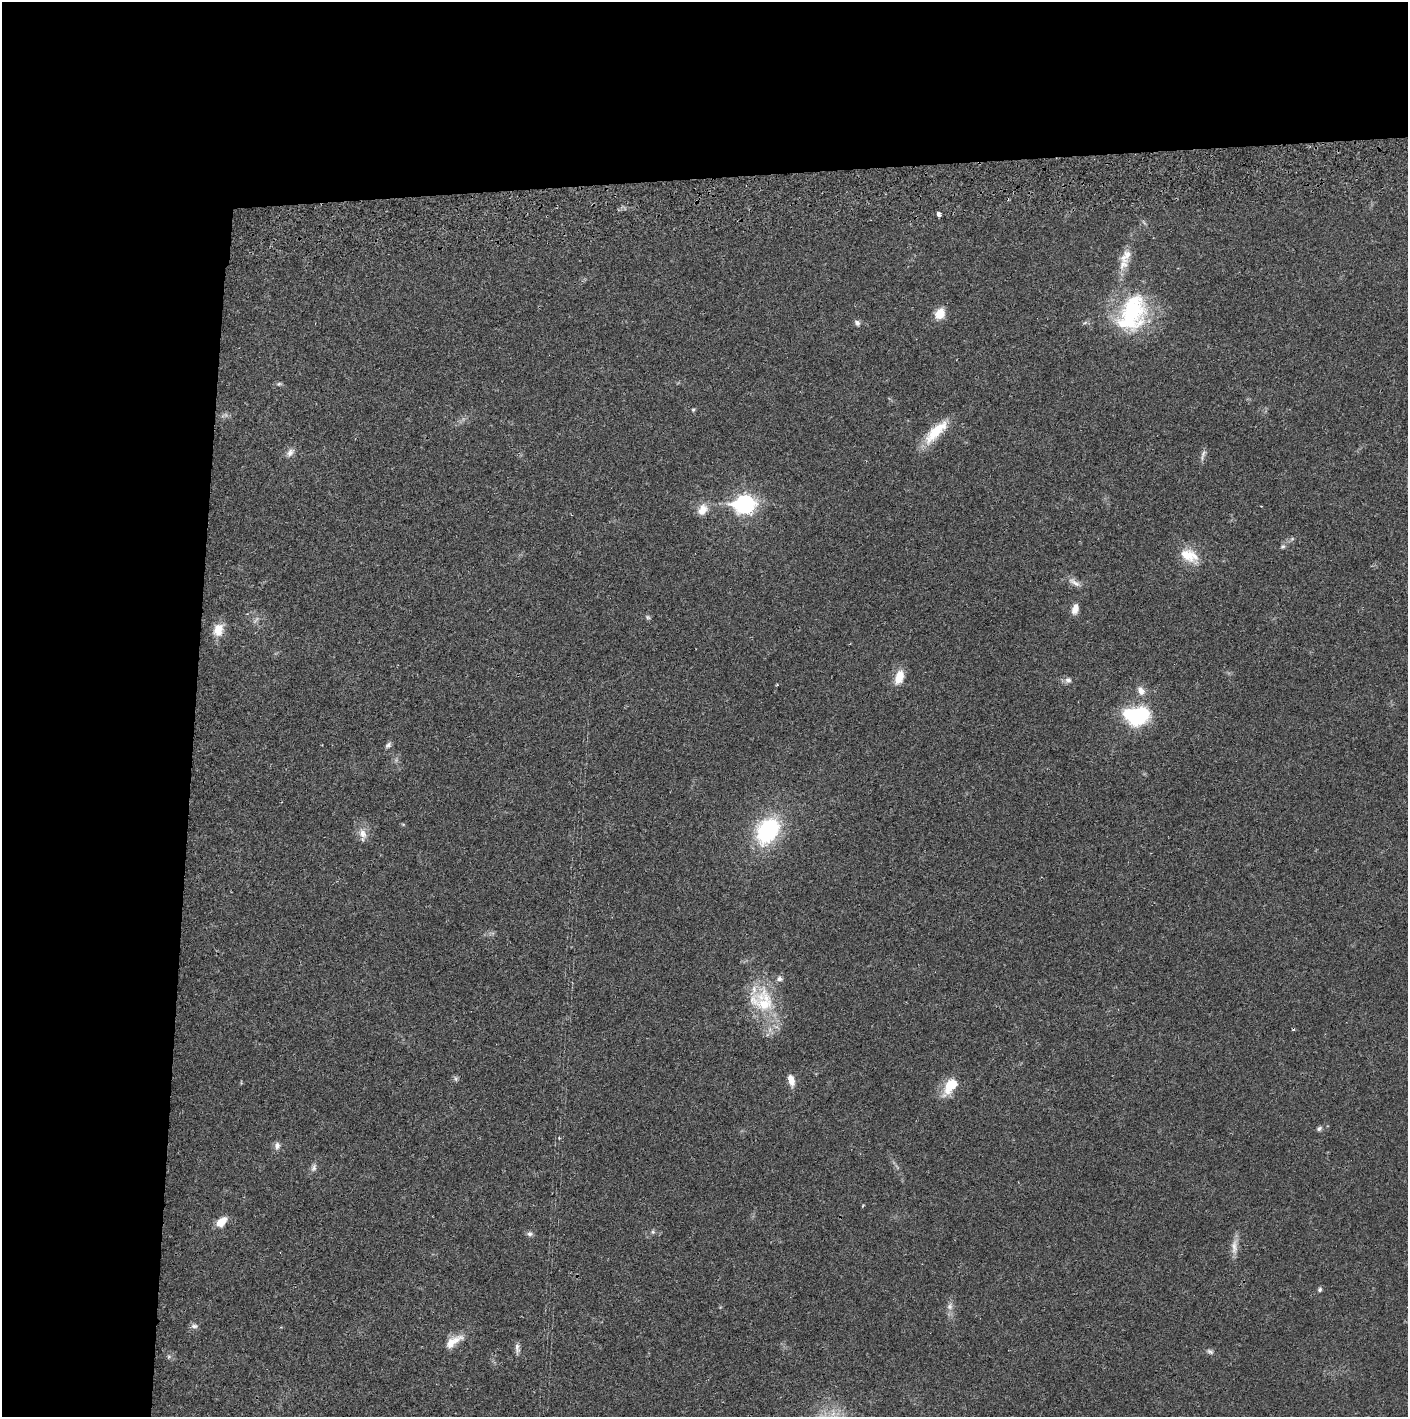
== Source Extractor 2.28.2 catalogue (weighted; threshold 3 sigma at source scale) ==
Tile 1 of 3 x 3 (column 1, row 1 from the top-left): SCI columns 5-1410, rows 2887-4301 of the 4230 x 4359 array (HDU 1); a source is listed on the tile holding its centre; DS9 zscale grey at full resolution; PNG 1410 x 1419 px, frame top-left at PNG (2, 2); no overlay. Shown black and unused: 24% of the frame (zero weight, under 2 of 3 exposures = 3% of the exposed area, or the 3 px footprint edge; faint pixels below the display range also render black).
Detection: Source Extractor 2.28.2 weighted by HDU 2 'WHT'; one run over the whole footprint, this tile lists its part. Background 0.0216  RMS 0.0034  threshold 0.0155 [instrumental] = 3 sigma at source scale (4.5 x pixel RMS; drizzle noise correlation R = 1.50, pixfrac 1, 0.05/0.05 arcsec/px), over >= 5 px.
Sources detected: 51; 1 too faint to see at this stretch — not listed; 3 inside a brighter listed object's ellipse — not listed separately; the other 47 listed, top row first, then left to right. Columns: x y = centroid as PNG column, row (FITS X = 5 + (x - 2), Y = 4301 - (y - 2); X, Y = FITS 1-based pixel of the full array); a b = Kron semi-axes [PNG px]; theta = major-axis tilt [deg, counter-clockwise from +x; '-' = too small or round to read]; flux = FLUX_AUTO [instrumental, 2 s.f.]
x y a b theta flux
938 214 4 3 - 2.4
1123 264 22 13 66 4.7
940 313 12 10 54 4.9
1132 313 49 32 66 37
857 323 8 6 -45 0.99
1085 323 7 4 20 0.6
279 384 8 5 8 0.68
693 410 5 5 - 0.43
936 432 36 12 45 9.9
290 452 13 8 57 1.9
1203 453 12 6 71 1.3
744 504 10 8 4 120
702 510 15 11 60 4
1292 539 6 4 19 0.55
1283 547 6 6 - 0.71
1189 556 27 16 -29 8
1074 582 20 7 -33 2.3
1075 609 14 8 76 2.4
648 617 8 5 -28 0.64
218 630 17 13 74 4.8
899 677 19 10 71 4.9
1068 680 9 8 - 1.4
1141 691 13 9 -67 2.6
1137 716 24 17 4 30
388 745 9 6 43 0.95
403 824 6 4 -19 0.35
768 831 24 17 57 39
363 834 15 10 -63 3
762 1000 37 33 -35 21
456 1079 7 6 - 0.74
791 1080 14 7 -75 3
950 1086 26 13 56 7.4
1319 1128 7 5 33 0.81
277 1146 10 7 86 1.6
314 1168 11 7 74 1.3
863 1206 4 3 - 0.36
221 1222 12 8 43 4.9
653 1232 6 5 - 0.59
529 1234 8 6 -5 1.1
1234 1247 23 8 88 3.1
1320 1290 6 5 - 0.76
950 1306 11 8 73 1.8
194 1326 9 7 -5 1.2
453 1342 26 10 34 5.5
517 1348 14 6 -86 1.4
1210 1352 9 6 -25 0.91
169 1356 7 4 0 0.64